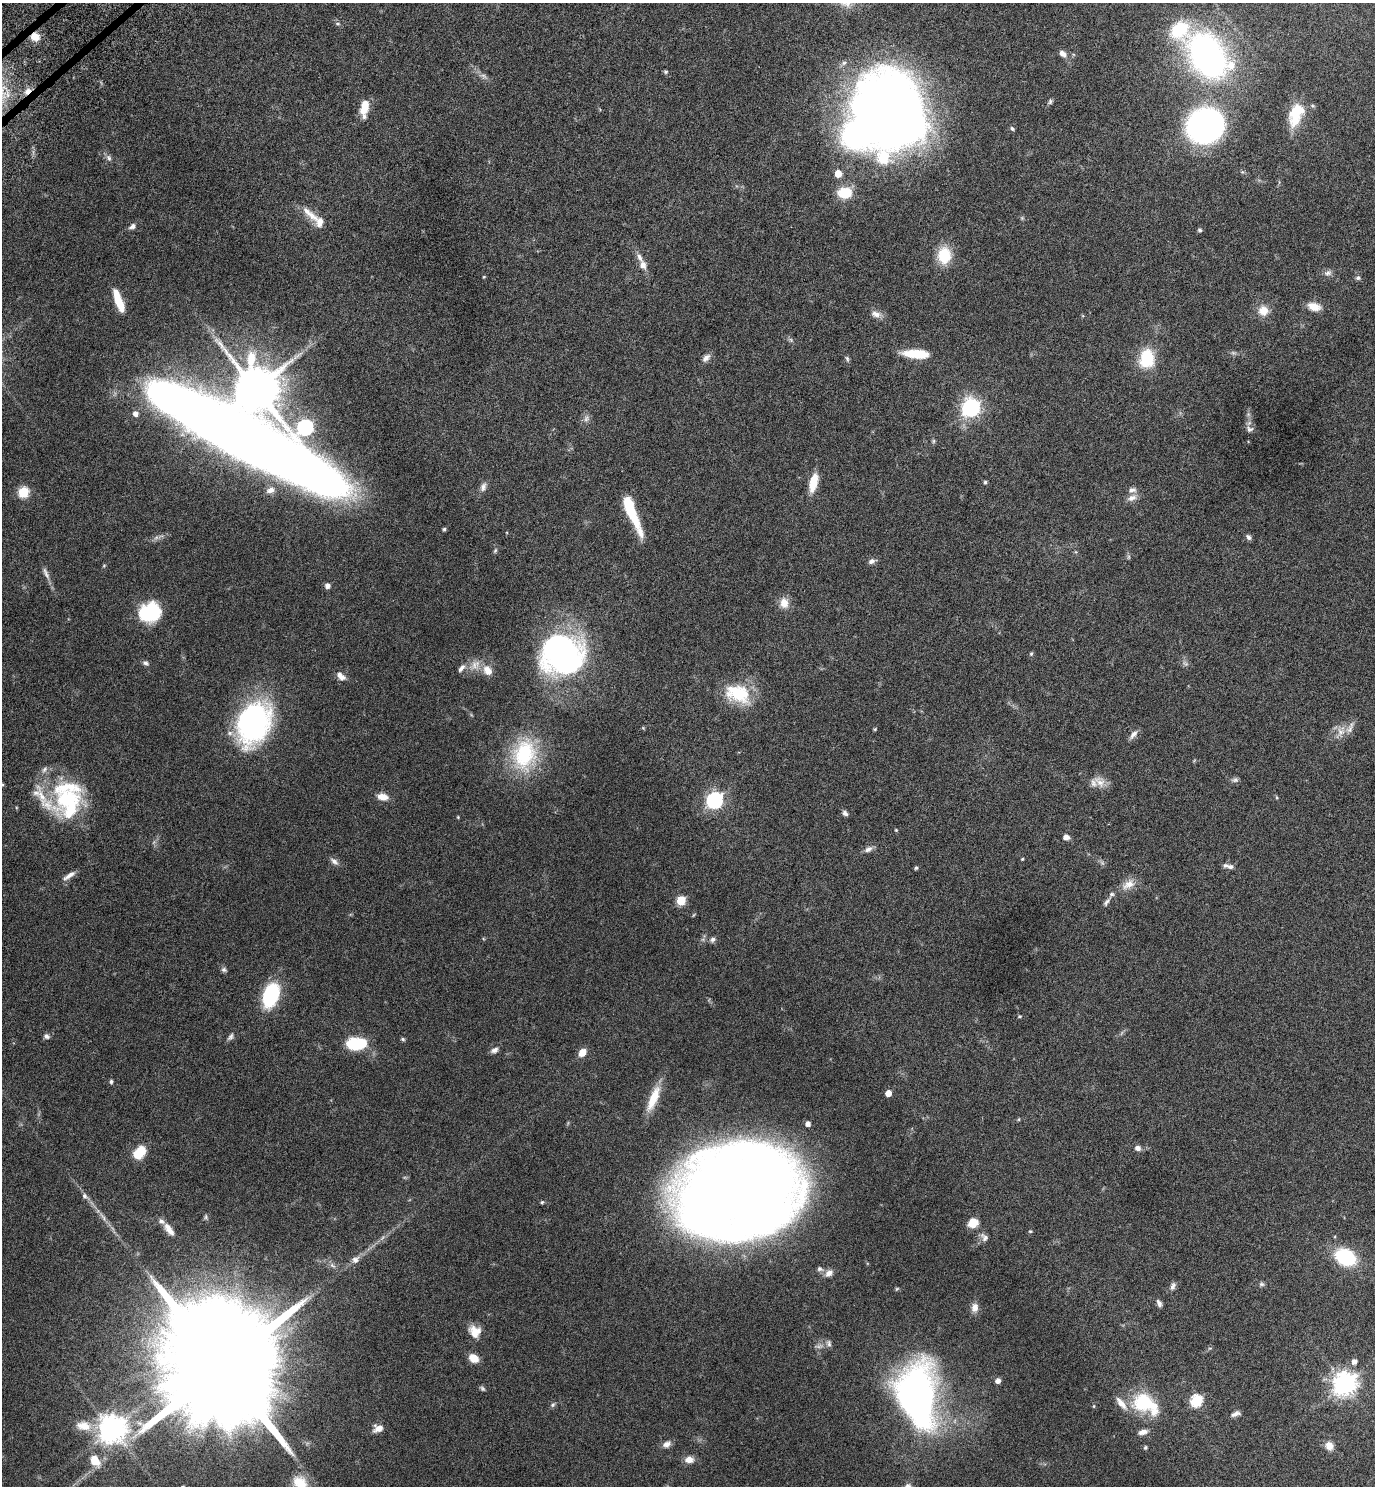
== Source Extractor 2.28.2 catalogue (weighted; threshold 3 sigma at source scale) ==
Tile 11 of 4 x 4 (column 3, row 3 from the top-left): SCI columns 2938-4310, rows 1535-3018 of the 6015 x 6033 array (HDU 1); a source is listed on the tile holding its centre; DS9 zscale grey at full resolution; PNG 1377 x 1488 px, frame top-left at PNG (2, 3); no overlay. Shown black and unused: <1% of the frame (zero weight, under 6 of 11 exposures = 3% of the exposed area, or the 3 px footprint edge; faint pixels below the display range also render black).
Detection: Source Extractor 2.28.2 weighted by HDU 2 'WHT'; one run over the whole footprint, this tile lists its part. Background 0.0415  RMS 0.0035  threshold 0.0142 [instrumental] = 3 sigma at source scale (4.09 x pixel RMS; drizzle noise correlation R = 1.36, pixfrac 0.8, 0.05/0.05 arcsec/px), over >= 5 px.
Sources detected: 180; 4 too faint to see at this stretch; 2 inside a brighter object's white glare — not listed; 17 inside a brighter listed object's ellipse — not listed separately; the other 157 listed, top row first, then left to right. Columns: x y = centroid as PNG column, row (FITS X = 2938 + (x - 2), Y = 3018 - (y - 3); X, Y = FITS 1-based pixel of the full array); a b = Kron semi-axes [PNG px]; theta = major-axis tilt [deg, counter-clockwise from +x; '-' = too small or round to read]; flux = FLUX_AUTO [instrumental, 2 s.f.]
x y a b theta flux
338 24 7 4 -7 0.56
1179 30 23 20 40 14
35 37 10 9 - 3.5
1063 54 11 7 -38 1.7
1207 56 35 23 -59 130
666 72 6 5 - 0.47
27 91 10 7 37 1.9
1050 102 7 5 49 0.65
364 107 17 9 77 4.5
887 113 70 62 -78 330
1296 114 29 15 69 10
1205 126 25 22 31 120
1012 129 6 4 -49 0.51
109 158 9 6 -63 1.1
838 174 5 5 - 4.4
845 193 14 11 -1 8.4
309 213 32 8 -42 3.9
1022 218 5 5 - 0.39
132 226 9 7 26 1.2
1200 230 4 4 - 0.71
944 255 18 14 89 9.8
643 265 11 9 -78 2.2
1328 273 10 8 12 1.2
484 277 4 3 - 0.27
1358 278 7 5 -10 0.67
119 301 24 7 -69 7.4
1314 307 16 9 -14 3.4
1263 310 13 12 - 3.8
876 314 14 8 -18 2
791 340 6 5 - 0.57
916 354 26 8 -4 10
706 358 12 7 44 1.6
847 358 7 5 -64 0.59
1147 359 22 17 83 12
256 389 11 10 - 1600
971 408 7 7 - 140
135 414 8 7 - 1.5
1248 414 7 4 -72 0.62
586 418 11 7 60 1.3
305 427 7 7 - 71
1249 429 11 8 -19 1.1
243 437 168 36 -28 940
934 441 6 4 89 0.49
985 482 5 4 - 0.48
813 483 20 8 76 6.3
483 487 13 7 69 1.5
270 490 12 8 23 1.9
23 492 6 5 - 22
1132 498 14 8 24 2
630 509 24 10 -72 11
444 529 4 4 - 0.55
640 532 53 10 -69 5.7
1249 537 7 5 -41 0.84
156 538 7 4 19 0.75
495 551 7 4 63 0.53
1129 557 6 4 90 0.49
871 561 9 6 30 1.1
46 573 19 6 -66 1.7
327 586 6 6 - 1.3
784 603 14 11 -82 3.2
150 612 21 18 27 20
563 654 35 33 14 100
1031 654 6 4 63 0.44
145 663 8 6 -26 0.94
475 665 15 12 55 3.2
461 668 13 6 52 1.3
487 670 14 11 -57 3.4
341 677 9 6 6 1.5
738 694 33 21 -23 15
254 723 46 31 66 64
643 728 4 4 - 0.29
875 729 5 4 - 0.32
1340 732 14 11 77 2.9
1133 734 14 6 50 1.5
524 754 43 31 77 25
44 769 9 6 51 1.1
1235 780 9 6 13 0.84
1099 782 20 12 -42 3.4
2 784 4 4 - 0.37
383 797 12 7 -12 3.1
1276 797 5 3 - 0.34
715 800 7 6 - 93
67 801 40 30 -6 24
845 813 8 5 -40 0.92
458 817 4 4 - 0.27
896 830 5 3 - 0.29
1066 837 6 5 - 1.7
868 849 12 7 28 1.4
1022 859 3 3 - 0.31
334 861 11 7 -38 1.4
1230 867 11 7 -18 1.1
916 868 4 4 - 0.58
69 876 19 6 34 1.8
1128 884 21 11 34 3.6
681 900 5 5 - 13
1106 902 15 5 53 1.1
713 939 8 6 52 0.96
224 970 7 6 - 0.74
271 995 20 12 72 27
1019 1016 5 4 - 0.33
46 1036 8 6 -24 0.83
230 1037 11 6 54 0.95
403 1039 6 4 -23 0.48
357 1044 24 13 3 12
494 1050 10 7 23 1.2
582 1052 8 6 49 3.5
111 1081 5 4 - 0.55
888 1093 5 4 - 3.8
653 1098 35 10 68 7.6
1019 1119 5 3 - 0.28
808 1124 5 5 - 1.5
1137 1148 8 6 -19 1.3
140 1152 12 9 47 9.3
738 1192 77 54 10 990
85 1196 10 7 -45 1.2
542 1202 5 5 - 0.41
103 1217 19 4 -57 2
206 1217 8 4 82 0.52
973 1223 10 9 - 4.6
169 1229 18 7 -54 2.9
1030 1231 5 4 - 0.32
984 1237 12 9 -49 1.6
1345 1257 19 14 -26 21
355 1260 10 8 40 1.8
332 1266 11 6 -41 1.2
820 1269 9 7 -17 0.81
829 1273 11 8 41 1.8
1261 1284 7 6 - 0.69
1173 1286 11 6 68 1.1
897 1289 6 5 - 0.38
1159 1303 9 5 -62 1.1
975 1308 12 9 84 2.2
475 1332 13 12 - 4.7
829 1343 9 6 -76 0.83
1210 1348 6 4 18 0.39
474 1358 9 7 -30 4.8
1354 1361 6 5 - 1.6
222 1366 41 24 -54 21000
998 1381 5 5 - 1.6
1345 1383 8 8 - 270
482 1388 7 5 -45 0.61
917 1396 46 27 -83 170
1196 1401 6 6 - 31
1144 1403 28 24 -5 15
553 1405 8 5 49 0.62
1094 1406 5 3 - 0.29
1236 1414 12 5 21 1.2
83 1426 23 13 -9 4.9
378 1428 11 8 17 2.6
112 1429 9 9 - 420
1143 1432 13 6 13 1.6
667 1444 11 8 29 1.7
1329 1446 11 10 - 2.4
1145 1447 5 5 - 0.45
689 1460 11 8 3 2.3
95 1461 18 12 -52 5.4
300 1483 22 17 -43 7
Overlapping masked pixels (flux is a lower limit): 2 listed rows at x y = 35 37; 27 91
Isophote crosses this tile's border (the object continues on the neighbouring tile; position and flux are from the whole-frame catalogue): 2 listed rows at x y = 2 784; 300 1483